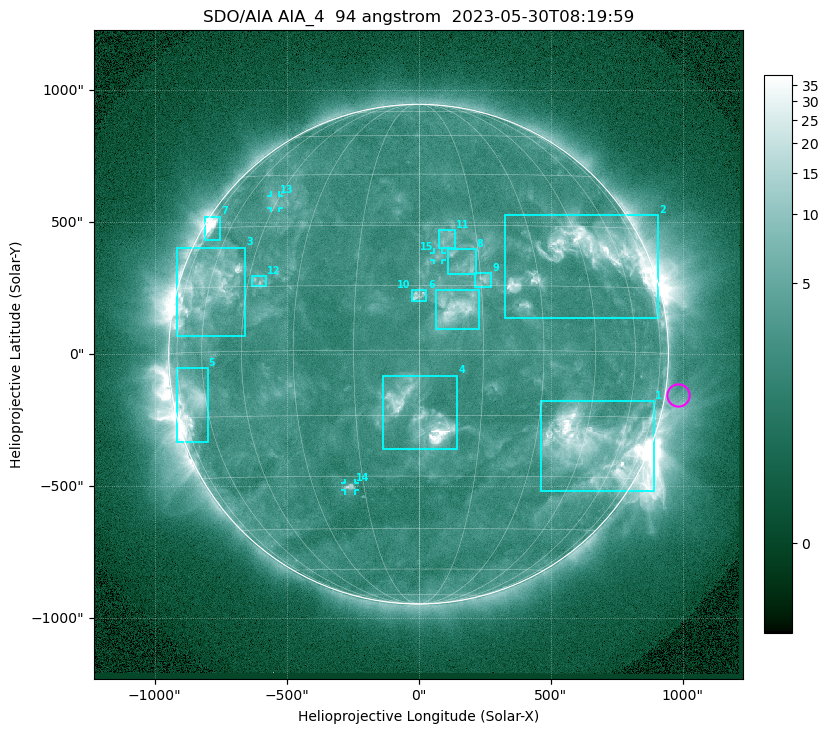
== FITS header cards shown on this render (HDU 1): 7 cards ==
TELESCOP= 'SDO/AIA '           / For AIA: SDO/AIA
INSTRUME= 'AIA_4   '           / For AIA: AIA_ATA1, AIA_ATA2, AIA_ATA3 or AIA_AT
WAVELNTH=                   94 / [angstrom] Wavelength
WAVEUNIT= 'angstrom'           / Wavelength unit: angstrom
DATE-OBS= '2023-05-30T08:19:59.130' / [ISO] Date when observation started; ISO 8
CTYPE1  = 'HPLN-TAN'           / CTYPE1: HPLN
CTYPE2  = 'HPLT-TAN'           / CTYPE2: HPLT

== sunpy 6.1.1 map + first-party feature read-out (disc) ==
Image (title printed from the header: SDO/AIA AIA_4  94 angstrom  2023-05-30T08:19:59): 1024 x 1024 px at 2.4 arcsec/px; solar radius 947 arcsec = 394 px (full disc in frame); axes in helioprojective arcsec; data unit not stated in the header (colour bar unlabelled)
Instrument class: DISC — disc imager (sunpy class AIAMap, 94 A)
Bright regions (active regions / flare kernels): reference = the median radial profile (limb darkening/brightening removed); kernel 9 px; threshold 5 sigma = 3.87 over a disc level ~2.54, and >= 1.15x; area >= 12 px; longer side >= 9 px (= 22 arcsec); searched inside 0.97 R_sun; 15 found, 15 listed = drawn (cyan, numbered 1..; 3 of them under ~33 arcsec drawn as corner ticks so the feature stays visible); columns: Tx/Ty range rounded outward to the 5 arcsec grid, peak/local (2 s.f.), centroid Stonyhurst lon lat
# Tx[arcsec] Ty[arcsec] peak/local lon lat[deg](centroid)
1 465..895 -520..-175 14 +49 -22
2 325..910 135..525 12 +47 +23
3 -915..-655 70..405 6.4 -60 +15
4 -135..150 -360..-80 20 +1 -15
5 -920..-800 -330..-50 7.3 -68 -11
6 65..230 90..245 7.1 +9 +10
7 -810..-750 430..520 11 -71 +30
8 110..215 300..400 3.9 +11 +20
9 210..275 255..310 4.6 +16 +16
10 -30..30 200..245 4.7 +0 +13
11 75..140 400..470 3.3 +7 +26
12 -630..-575 255..295 3.6 -42 +16
13 -560..-530 555..600 3.2 -46 +37
14 -280..-240 -515..-490 4.5 -19 -33
15 60..90 355..385 3.1 +5 +22
Off-limb structures (1.02-1.3 R_sun): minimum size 162 px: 2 found; the strongest spans PA ~225..305 deg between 1.02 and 1.3 R_sun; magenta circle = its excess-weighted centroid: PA ~260 deg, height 1.05 R_sun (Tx ~985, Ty ~-155 arcsec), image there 1.5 x the reference